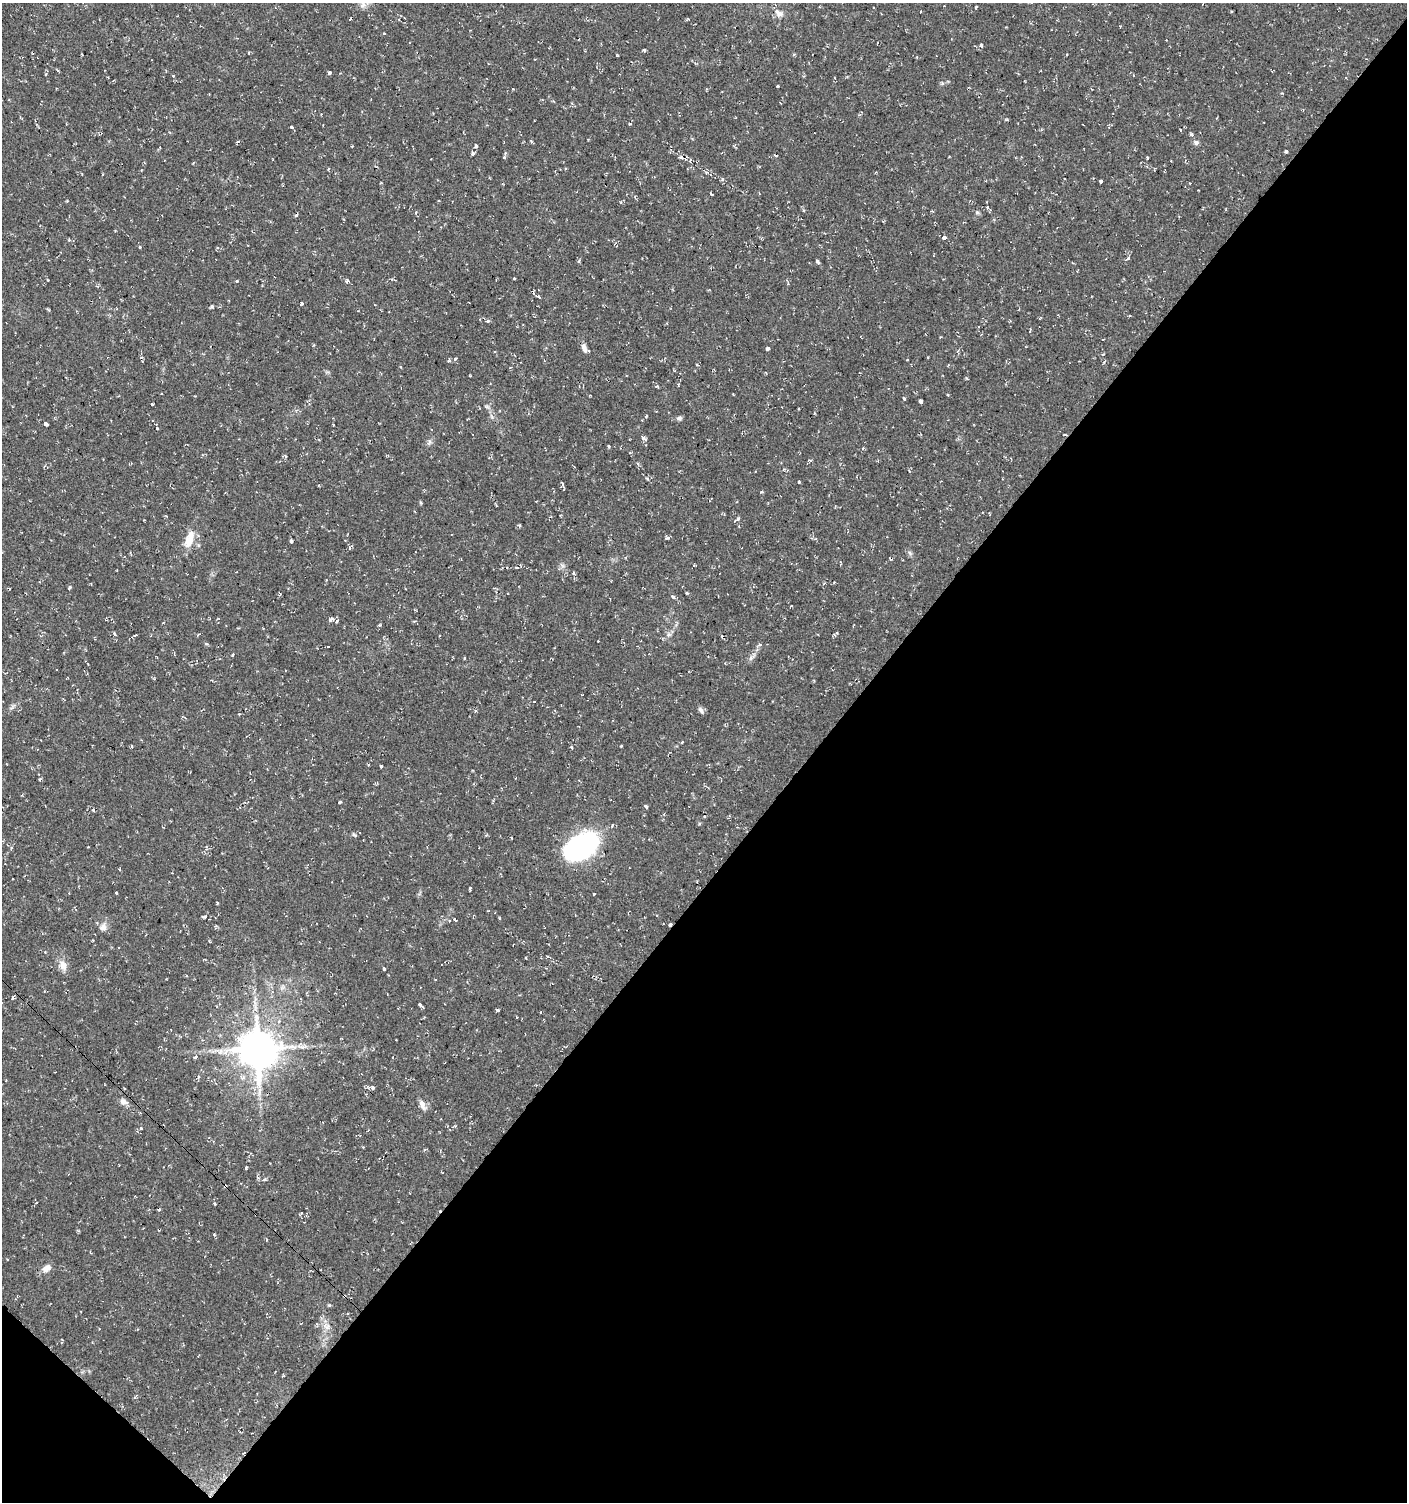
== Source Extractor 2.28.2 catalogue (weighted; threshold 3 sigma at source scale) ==
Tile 15 of 4 x 4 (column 3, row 4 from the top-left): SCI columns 3044-4448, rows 1-1500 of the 6025 x 6006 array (HDU 1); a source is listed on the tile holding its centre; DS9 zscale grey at full resolution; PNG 1409 x 1504 px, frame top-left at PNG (2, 3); no overlay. Shown black and unused: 43% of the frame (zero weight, under 2 of 3 exposures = <1% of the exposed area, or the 3 px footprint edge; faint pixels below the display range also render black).
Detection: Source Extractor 2.28.2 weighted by HDU 2 'WHT'; one run over the whole footprint, this tile lists its part. Background 0.0323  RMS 0.004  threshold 0.018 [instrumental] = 3 sigma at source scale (4.5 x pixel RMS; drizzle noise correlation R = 1.50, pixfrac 1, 0.0396/0.0396 arcsec/px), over >= 5 px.
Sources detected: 178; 16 cosmic-ray / hot-pixel residue — not listed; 2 inside a brighter listed object's ellipse — not listed separately; the other 160 listed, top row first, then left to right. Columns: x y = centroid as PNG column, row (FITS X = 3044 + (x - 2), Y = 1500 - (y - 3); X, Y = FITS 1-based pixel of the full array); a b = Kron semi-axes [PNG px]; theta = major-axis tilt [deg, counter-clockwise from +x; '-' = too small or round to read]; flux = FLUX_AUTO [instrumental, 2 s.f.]
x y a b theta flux
873 7 3 2 - 0.34
976 7 4 2 - 0.36
779 13 15 8 -36 2.3
688 19 3 3 - 0.56
384 33 3 3 - 0.33
981 45 3 3 - 1.2
644 50 3 3 - 1.6
794 54 5 3 - 0.4
1067 55 3 2 - 0.39
617 56 3 2 - 0.31
330 73 3 3 - 6.8
46 74 5 3 - 0.45
173 76 3 3 - 0.37
835 78 4 3 - 0.34
942 83 5 5 - 0.6
778 86 3 3 - 1.4
513 89 3 3 - 0.46
1282 93 4 3 - 0.41
780 103 3 3 - 0.27
630 124 4 3 - 0.48
291 127 3 3 - 2.1
238 142 3 3 - 2.3
1196 142 7 7 - 1
476 146 3 3 - 1.2
1286 151 4 3 - 0.6
473 153 4 3 - 3.7
775 155 5 3 - 0.45
504 157 3 3 - 1.1
1147 158 3 3 - 1.7
690 160 6 2 59 0.35
328 169 3 3 - 0.45
706 172 5 3 - 0.51
1101 181 4 3 - 1.5
711 194 3 3 - 1.9
67 201 3 3 - 0.35
987 207 3 3 - 2
416 212 4 3 - 0.37
977 212 6 4 -43 0.62
296 215 5 3 - 0.47
944 238 4 3 - 7.6
69 240 5 3 - 0.42
248 245 3 2 - 0.29
140 247 3 3 - 1.2
1128 258 4 3 - 0.83
579 261 4 4 - 0.62
818 262 5 3 - 0.99
514 278 3 3 - 0.88
237 281 3 3 - 0.84
347 281 4 4 - 1.6
538 297 3 3 - 2.9
302 303 4 3 - 1
211 307 5 3 - 0.61
49 310 5 3 - 0.4
488 321 4 3 - 0.82
978 327 3 2 - 0.34
584 348 11 6 -72 1.7
768 348 4 3 - 3.4
455 359 3 3 - 1.4
449 361 6 4 -16 0.48
1104 362 5 3 - 0.43
401 367 3 3 - 0.65
678 385 4 2 - 0.41
657 386 6 3 -59 0.47
904 398 4 3 - 1.5
920 401 4 3 - 6.9
152 404 3 3 - 0.86
679 418 7 6 - 0.88
46 424 4 3 - 3.3
334 425 3 3 - 2.7
157 428 3 3 - 1.3
1065 434 4 2 - 0.36
643 438 7 3 -42 2
319 440 4 3 - 0.32
429 441 8 4 90 0.83
609 446 3 3 - 0.54
285 456 4 4 - 0.5
810 460 5 2 - 0.41
131 464 5 3 - 0.35
799 482 3 3 - 0.38
562 483 6 3 -61 0.51
761 492 5 3 - 0.36
421 503 5 3 - 0.43
738 519 5 3 - 1.7
520 525 5 3 - 0.41
667 538 6 4 40 0.7
189 540 21 9 70 6.6
291 541 3 3 - 11
517 567 5 3 - 0.46
574 573 4 3 - 0.58
69 588 6 4 70 0.53
494 588 5 2 - 0.38
687 593 4 3 - 0.45
673 597 4 3 - 2.7
331 619 5 4 - 1.8
336 621 4 3 - 2.2
379 625 4 4 - 0.43
198 634 4 3 - 0.56
135 635 5 2 - 0.73
668 635 8 6 3 1.2
835 635 6 3 46 0.83
598 641 2 2 - 0.29
206 644 5 3 - 0.47
760 645 5 4 - 0.53
232 655 4 2 - 0.39
464 658 4 2 - 0.29
751 658 7 6 - 1.1
57 670 3 2 - 0.5
701 710 10 5 -58 1.1
239 714 4 2 - 0.36
682 742 3 3 - 0.41
132 746 3 3 - 0.9
621 746 3 3 - 0.38
571 748 3 3 - 4.7
381 766 3 3 - 1.5
516 778 3 2 - 0.28
40 780 3 3 - 0.63
340 802 4 3 - 0.64
646 806 5 4 - 0.56
93 810 4 3 - 0.61
355 835 7 3 -35 0.65
511 838 3 2 - 0.59
581 846 35 21 34 66
206 848 8 2 -81 0.58
120 869 4 3 - 0.28
470 888 4 3 - 0.44
116 893 3 2 - 0.38
594 894 3 3 - 1.3
217 903 4 3 - 0.38
205 916 4 3 - 1.8
499 918 3 2 - 0.54
455 920 3 3 - 5.2
450 921 3 3 - 1
670 924 4 3 - 0.63
103 927 11 9 66 2.2
526 958 3 3 - 0.64
63 965 14 9 -65 3.1
384 968 4 3 - 2.1
13 998 4 3 - 0.58
420 1005 6 3 -44 2.1
498 1010 4 3 - 0.61
516 1017 3 2 - 0.3
257 1048 12 11 - 1200
195 1057 7 3 20 0.53
392 1057 3 2 - 0.63
372 1087 4 4 - 1.4
123 1102 10 7 -17 1.9
422 1105 13 7 -69 2.2
141 1128 3 3 - 1.2
246 1169 4 3 - 0.98
264 1179 3 3 - 1.8
225 1186 4 3 - 1.8
214 1204 4 3 - 0.53
301 1213 3 3 - 1.4
214 1234 3 3 - 0.61
46 1268 12 8 34 2.6
344 1296 3 3 - 0.53
329 1305 5 4 - 0.42
327 1327 11 9 -12 2.5
62 1341 5 2 - 0.42
283 1376 4 3 - 0.37
Overlapping masked pixels (flux is a lower limit): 5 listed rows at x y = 1065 434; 670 924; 257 1048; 225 1186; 344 1296
Unlisted compact peaks at least as high as the median listed source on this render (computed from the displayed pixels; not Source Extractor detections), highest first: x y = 722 179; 612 825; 910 553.